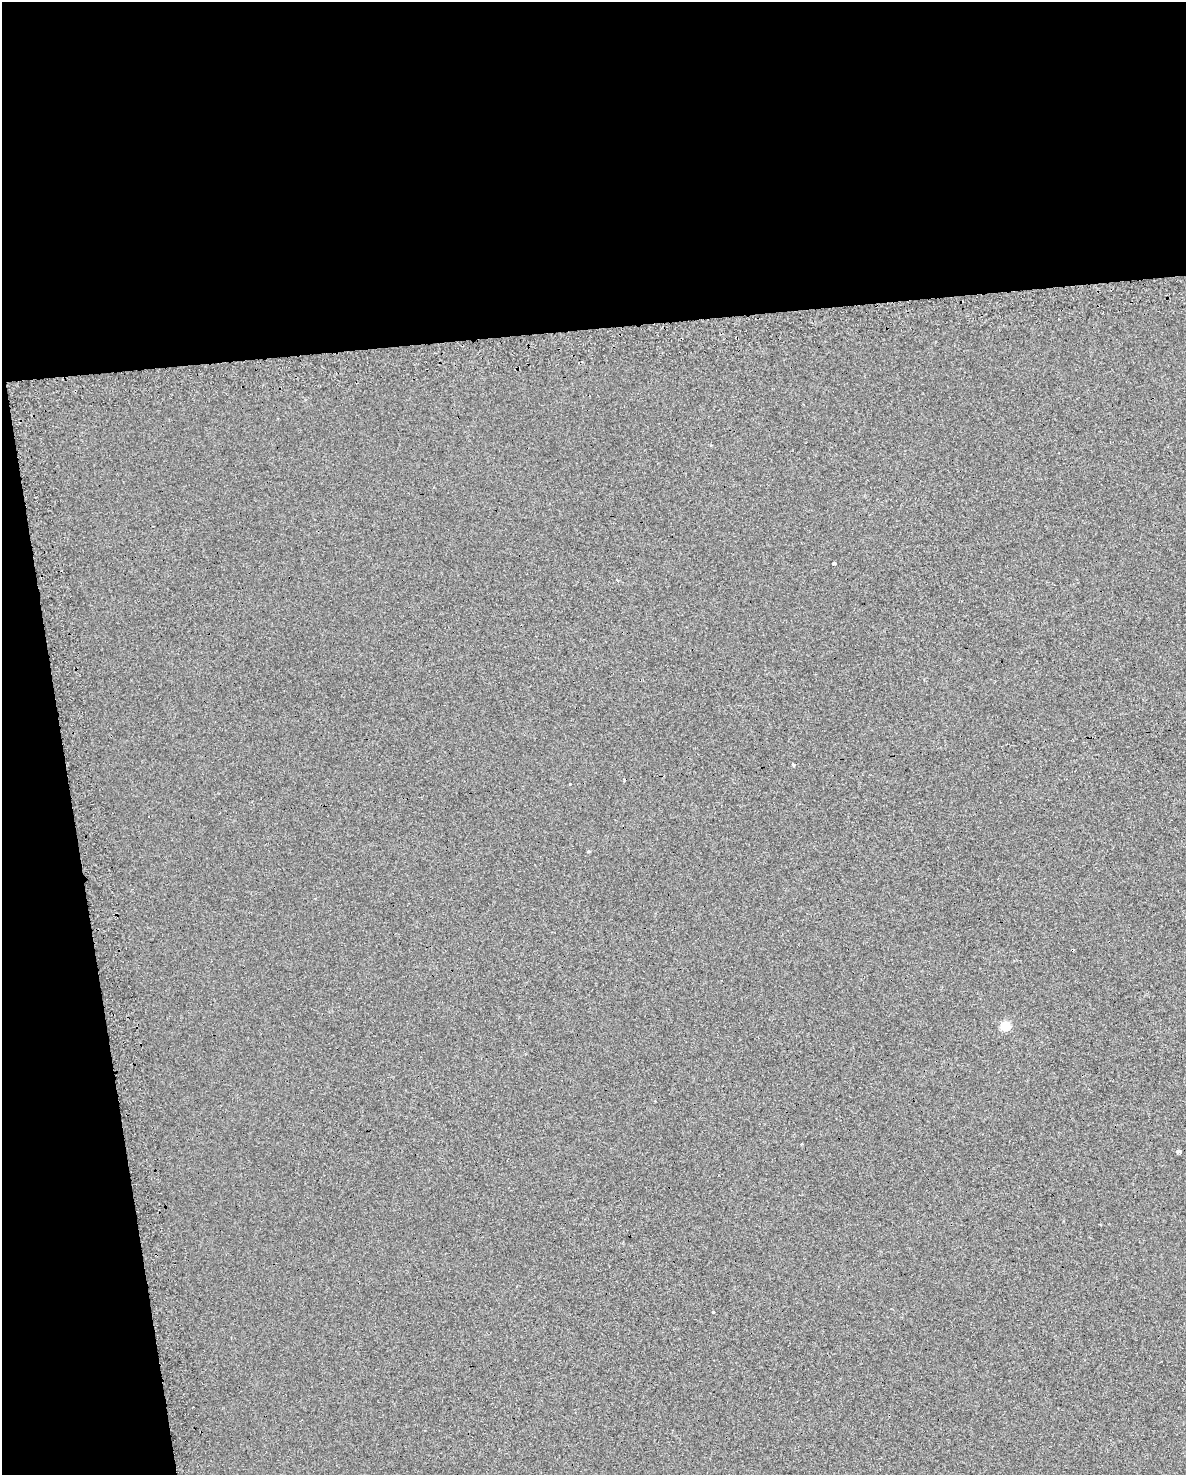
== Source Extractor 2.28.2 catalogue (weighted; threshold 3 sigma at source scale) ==
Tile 1 of 4 x 3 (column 1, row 1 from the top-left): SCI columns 1-1184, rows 3044-4516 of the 4772 x 4534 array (HDU 1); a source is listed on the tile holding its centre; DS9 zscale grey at full resolution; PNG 1188 x 1477 px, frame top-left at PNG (2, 2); no overlay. Shown black and unused: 28% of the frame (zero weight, under 2 of 3 exposures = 3% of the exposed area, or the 3 px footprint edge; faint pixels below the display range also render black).
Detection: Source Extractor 2.28.2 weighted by HDU 2 'WHT'; one run over the whole footprint, this tile lists its part. Background 0.00241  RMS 0.012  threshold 0.054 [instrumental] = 3 sigma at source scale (4.5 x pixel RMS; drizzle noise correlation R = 1.50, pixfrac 1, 0.0396/0.0396 arcsec/px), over >= 5 px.
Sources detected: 9; all 9 listed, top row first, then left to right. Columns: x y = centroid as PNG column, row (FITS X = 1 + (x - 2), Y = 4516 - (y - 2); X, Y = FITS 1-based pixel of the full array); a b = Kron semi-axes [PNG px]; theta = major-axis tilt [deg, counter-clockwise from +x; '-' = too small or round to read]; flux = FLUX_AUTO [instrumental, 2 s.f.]
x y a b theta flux
834 564 3 3 - 45
794 764 3 3 - 6.4
570 784 3 3 - 5.3
149 817 3 2 - 1.6
588 851 4 4 - 1.3
1072 950 4 3 - 3.1
1005 1026 5 5 - 59
1178 1151 5 4 - 5.5
713 1312 3 3 - 2.1
Overlapping masked pixels (flux is a lower limit): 1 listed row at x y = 1072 950